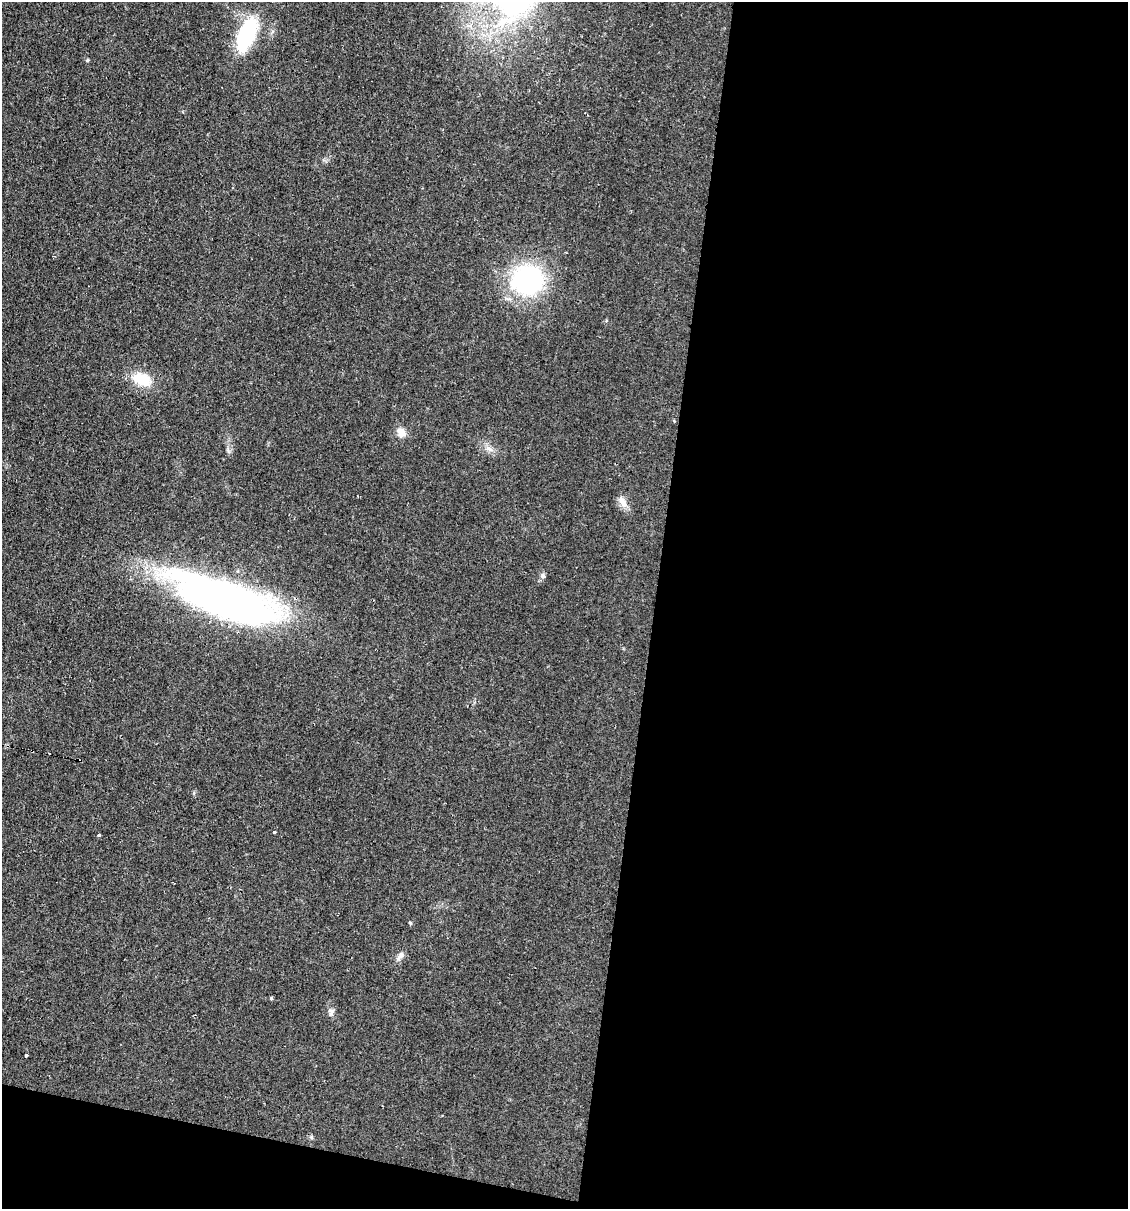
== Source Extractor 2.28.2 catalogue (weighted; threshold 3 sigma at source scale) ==
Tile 16 of 4 x 4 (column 4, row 4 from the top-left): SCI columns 3611-4736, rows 1-1207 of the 4848 x 4828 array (HDU 1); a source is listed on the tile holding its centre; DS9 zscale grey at full resolution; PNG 1130 x 1211 px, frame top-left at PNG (2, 2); no overlay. Shown black and unused: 45% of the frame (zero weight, under 2 of 3 exposures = <1% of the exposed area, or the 3 px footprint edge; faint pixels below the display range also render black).
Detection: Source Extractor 2.28.2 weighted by HDU 2 'WHT'; one run over the whole footprint, this tile lists its part. Background 0.0329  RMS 0.0049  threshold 0.022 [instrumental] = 3 sigma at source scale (4.5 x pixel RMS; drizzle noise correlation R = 1.50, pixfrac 1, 0.05/0.05 arcsec/px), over >= 5 px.
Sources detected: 20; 1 inside a brighter object's white glare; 1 cosmic-ray / hot-pixel residue — not listed; the other 18 listed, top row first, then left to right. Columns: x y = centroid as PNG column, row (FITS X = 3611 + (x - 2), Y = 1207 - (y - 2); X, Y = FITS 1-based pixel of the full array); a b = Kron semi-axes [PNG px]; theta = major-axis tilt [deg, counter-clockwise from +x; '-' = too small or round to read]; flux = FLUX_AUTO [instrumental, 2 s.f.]
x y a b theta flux
505 21 36 14 15 22
246 34 36 16 68 37
87 60 5 4 - 0.66
527 280 40 35 13 60
142 379 24 15 -22 13
401 432 13 10 -54 3.9
489 449 13 3 -32 1.7
623 502 17 9 -56 3.7
543 576 7 6 - 1.3
236 604 116 35 -15 230
274 832 3 3 - 0.62
99 835 3 3 - 1.2
410 923 5 4 - 0.61
400 956 14 6 51 2.2
271 998 4 4 - 0.55
331 1012 11 7 76 1.7
26 1055 4 3 - 2.6
311 1137 5 5 - 0.77